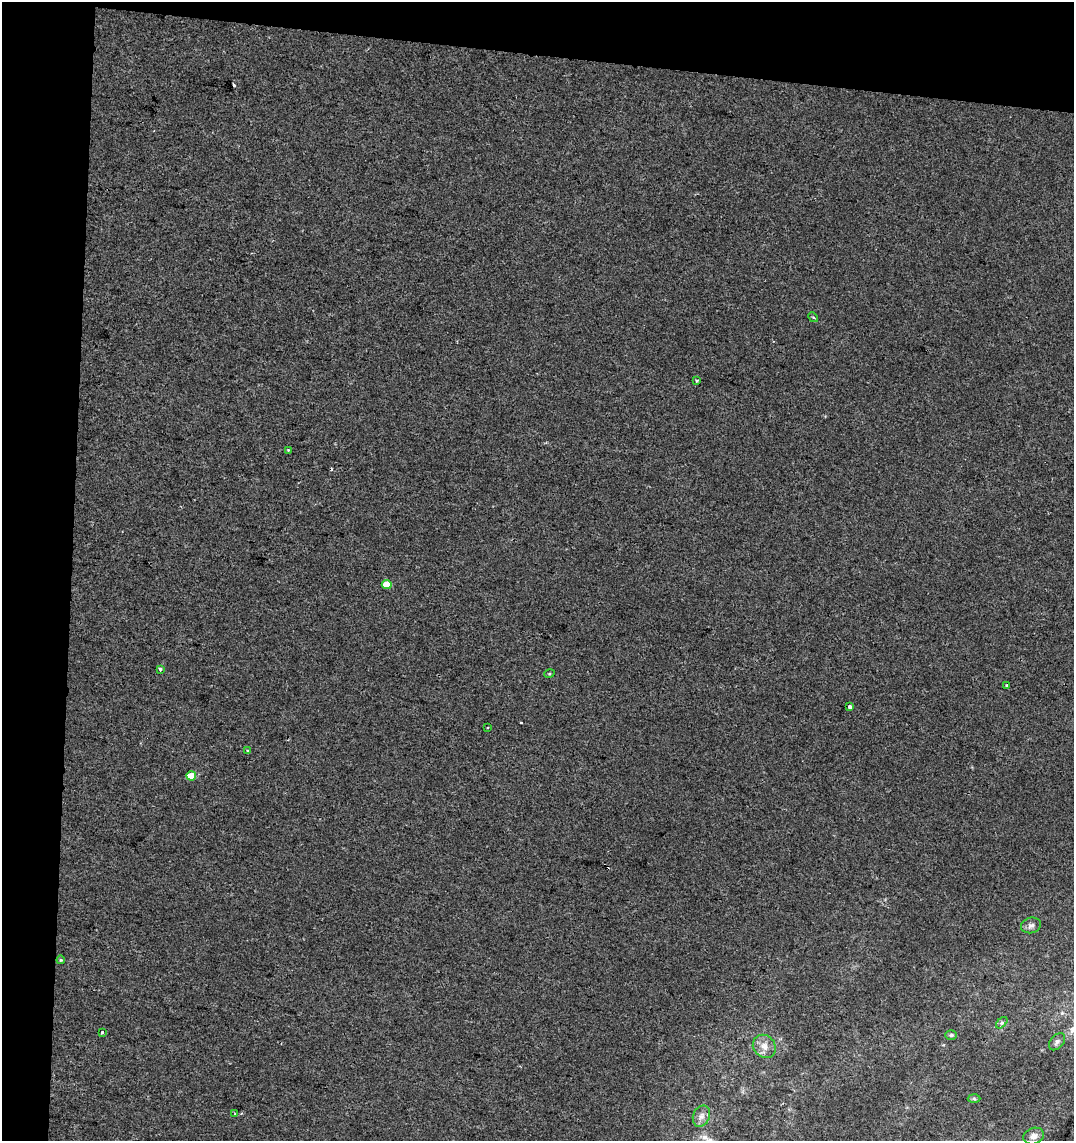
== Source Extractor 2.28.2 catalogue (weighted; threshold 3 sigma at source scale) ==
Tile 1 of 2 x 2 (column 1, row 1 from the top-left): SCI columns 128-1199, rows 1139-2277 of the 2383 x 2277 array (HDU 1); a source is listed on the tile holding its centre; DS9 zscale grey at full resolution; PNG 1076 x 1143 px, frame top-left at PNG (2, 2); each listed source drawn as its Kron ellipse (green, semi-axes under 4 px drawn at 4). Shown black and unused: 11% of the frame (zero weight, under 2 of 3 exposures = <1% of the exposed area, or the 3 px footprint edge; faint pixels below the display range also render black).
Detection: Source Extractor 2.28.2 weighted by HDU 2 'WHT'; one run over the whole footprint, this tile lists its part. Background 1.04e-04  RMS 0.0041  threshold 0.0186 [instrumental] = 3 sigma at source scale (4.5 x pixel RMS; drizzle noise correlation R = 1.50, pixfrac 1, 0.0396/0.0396 arcsec/px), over >= 5 px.
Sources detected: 25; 3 cosmic-ray / hot-pixel residue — neither listed nor drawn; the other 22 listed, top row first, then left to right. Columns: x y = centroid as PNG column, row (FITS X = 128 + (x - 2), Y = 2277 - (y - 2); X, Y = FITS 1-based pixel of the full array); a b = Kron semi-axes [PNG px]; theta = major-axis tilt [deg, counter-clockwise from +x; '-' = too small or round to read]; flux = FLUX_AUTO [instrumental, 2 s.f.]
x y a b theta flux
813 317 5 4 - 0.49
697 380 3 3 - 0.51
288 450 4 3 - 0.99
387 584 5 4 - 6.9
160 669 3 3 - 2.5
549 674 5 3 - 0.42
1007 685 3 3 - 0.61
850 707 4 3 - 2
488 727 2 2 - 0.42
248 751 4 4 - 0.56
191 776 5 4 - 8.4
1031 925 10 7 15 1.6
61 960 4 4 - 0.4
1002 1023 7 4 45 0.86
102 1032 3 3 - 1.1
951 1035 6 5 - 0.76
1057 1042 10 6 50 1.4
764 1046 12 10 -47 3.6
974 1099 6 4 -2 0.64
235 1114 3 3 - 0.52
701 1116 11 8 66 2.3
1034 1136 10 8 19 2.8